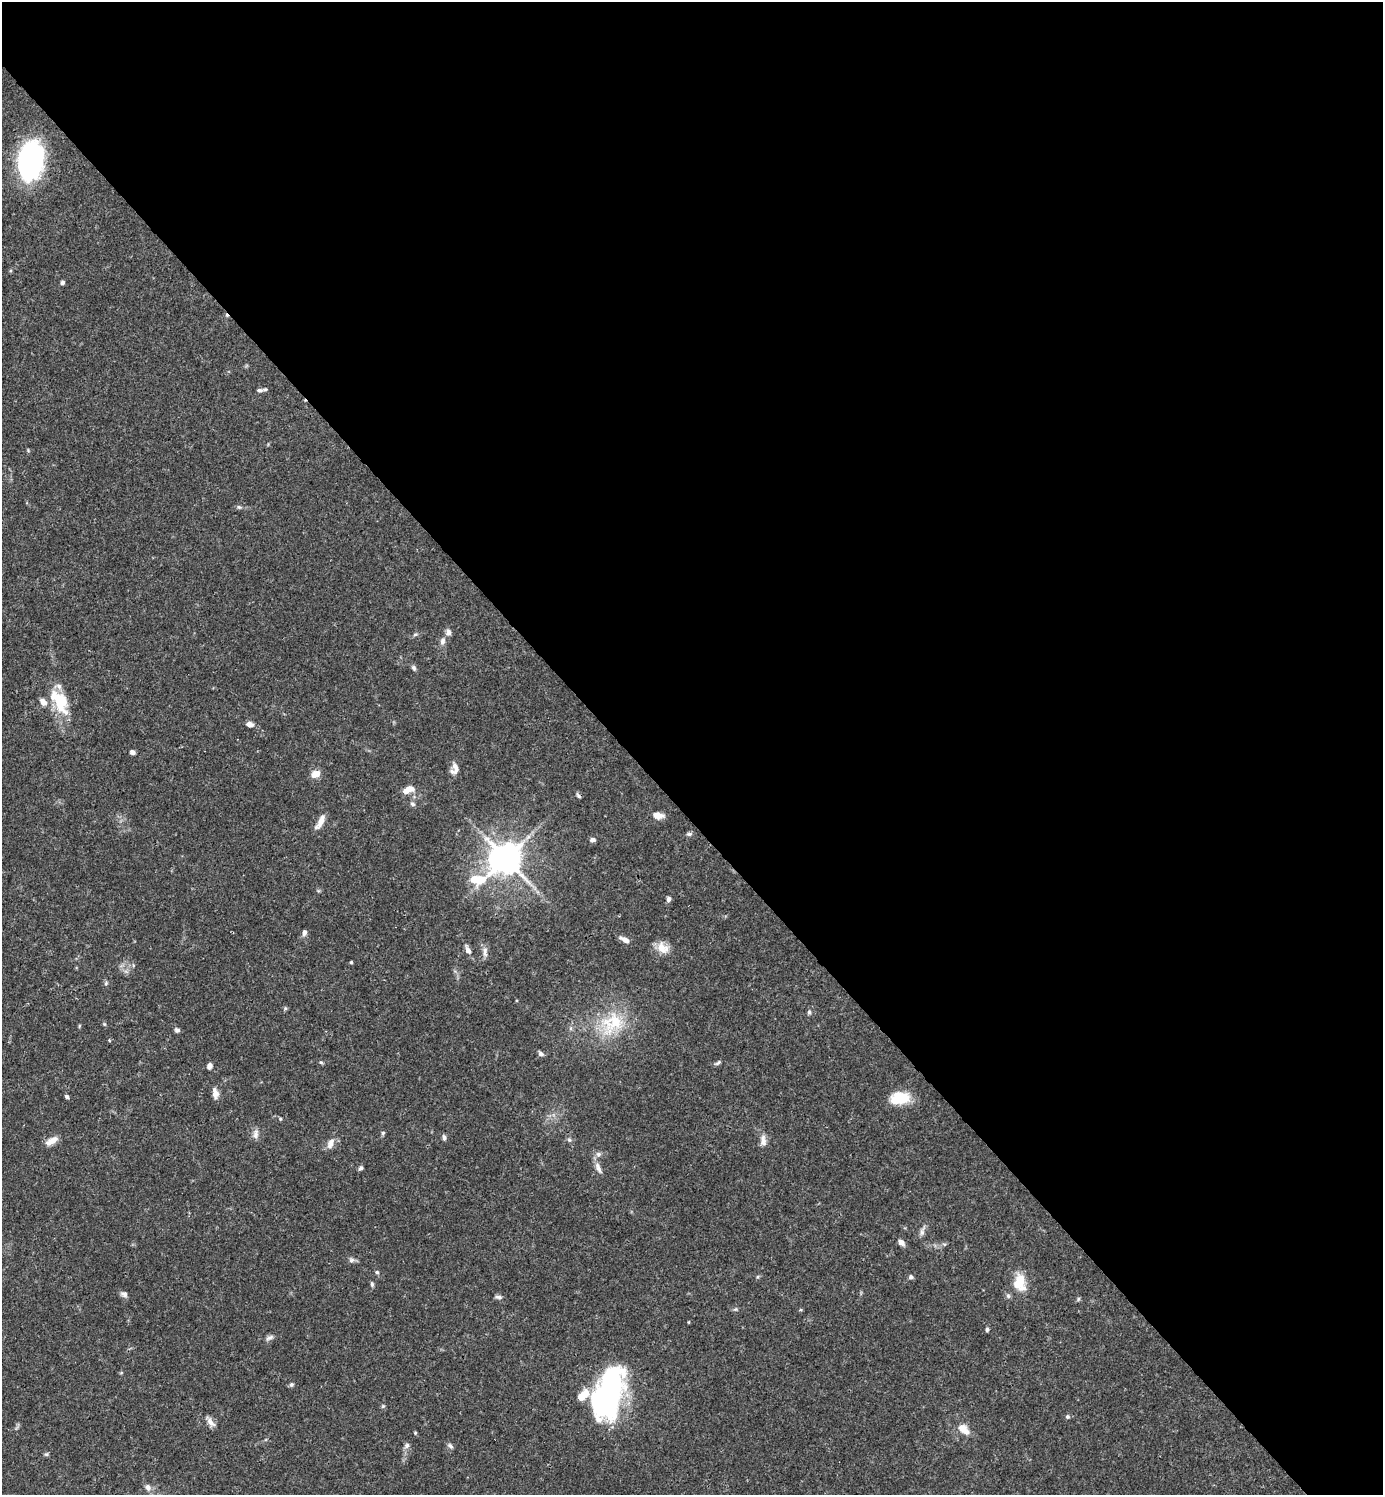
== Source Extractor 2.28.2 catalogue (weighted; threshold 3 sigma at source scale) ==
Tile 8 of 4 x 4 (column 4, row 2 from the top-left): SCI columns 4442-5822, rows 2989-4481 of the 5979 x 5980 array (HDU 1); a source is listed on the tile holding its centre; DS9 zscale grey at full resolution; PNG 1385 x 1497 px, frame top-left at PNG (2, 2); no overlay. Shown black and unused: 55% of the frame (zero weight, under 3 of 4 exposures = <1% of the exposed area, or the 3 px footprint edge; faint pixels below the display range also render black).
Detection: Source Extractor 2.28.2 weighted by HDU 2 'WHT'; one run over the whole footprint, this tile lists its part. Background 0.0656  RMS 0.0031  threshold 0.0141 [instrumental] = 3 sigma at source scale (4.5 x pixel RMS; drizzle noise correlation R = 1.50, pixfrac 1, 0.05/0.05 arcsec/px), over >= 5 px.
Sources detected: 88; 2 inside a brighter object's white glare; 1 cosmic-ray / hot-pixel residue — not listed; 6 inside a brighter listed object's ellipse — not listed separately; the other 79 listed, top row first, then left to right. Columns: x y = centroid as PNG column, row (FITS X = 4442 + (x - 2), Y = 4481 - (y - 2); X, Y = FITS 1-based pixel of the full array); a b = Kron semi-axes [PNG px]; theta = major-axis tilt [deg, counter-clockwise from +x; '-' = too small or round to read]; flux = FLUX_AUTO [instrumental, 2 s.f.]
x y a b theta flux
31 161 32 20 82 75
62 282 5 4 - 0.78
260 390 9 6 1 0.97
239 507 7 5 -21 0.6
448 633 9 7 82 1.3
415 634 7 4 19 0.6
443 641 10 6 74 1.3
414 668 7 6 - 0.73
60 702 31 18 -71 12
250 724 8 5 -16 1.8
132 752 6 5 - 0.9
455 767 13 7 -76 2
316 774 9 7 23 3.5
408 790 15 8 22 3.1
578 796 8 4 -51 0.6
413 804 7 6 - 0.76
658 815 10 6 -7 3.3
320 822 19 6 61 2.7
689 834 8 5 9 0.71
592 840 7 5 11 1
506 859 10 10 - 540
476 879 24 12 7 9.4
668 899 7 5 85 0.95
304 933 8 5 82 1
625 940 12 5 -28 2
662 948 16 12 -39 4.1
468 950 11 6 -65 1.6
485 952 15 6 -88 1.6
351 962 4 4 - 0.34
106 983 6 4 49 0.47
285 1008 6 4 -72 0.42
809 1012 6 5 - 0.59
612 1023 36 27 41 17
79 1026 5 3 - 0.3
177 1030 6 5 - 0.86
109 1040 4 3 - 0.33
541 1054 8 5 -28 0.81
321 1062 6 4 -2 0.42
718 1063 9 4 33 0.67
209 1066 6 5 - 1.5
215 1093 15 7 -81 2
67 1097 5 4 - 0.67
900 1098 23 13 8 9.4
280 1119 5 4 - 0.41
383 1133 6 5 - 0.5
256 1134 14 7 83 1.6
444 1137 7 5 -81 0.78
569 1140 7 5 -68 0.67
52 1141 16 7 29 2.9
763 1141 17 8 -86 2.1
330 1143 16 8 68 2.1
598 1154 8 7 - 1.1
360 1168 7 4 48 0.65
598 1168 18 6 -65 1.9
922 1232 13 5 76 1.3
901 1242 8 6 -43 1.5
351 1260 8 7 - 0.94
377 1272 5 5 - 0.49
911 1277 5 5 - 0.83
1020 1283 24 15 -80 7
372 1284 7 4 -81 0.57
124 1294 9 7 -26 1.2
498 1297 10 5 -2 0.84
1078 1299 6 4 88 0.46
735 1309 6 5 - 0.5
689 1322 4 3 - 0.24
987 1330 5 4 - 0.61
269 1338 12 5 30 1.1
291 1385 6 6 - 0.6
599 1405 52 44 30 40
383 1406 6 4 44 0.4
1067 1417 5 5 - 0.59
210 1422 14 6 -53 2
964 1429 17 10 -43 3.7
415 1433 4 4 - 0.34
407 1446 9 7 47 0.96
450 1446 8 5 -38 0.87
46 1454 6 6 - 0.49
148 1487 9 7 -66 1.5